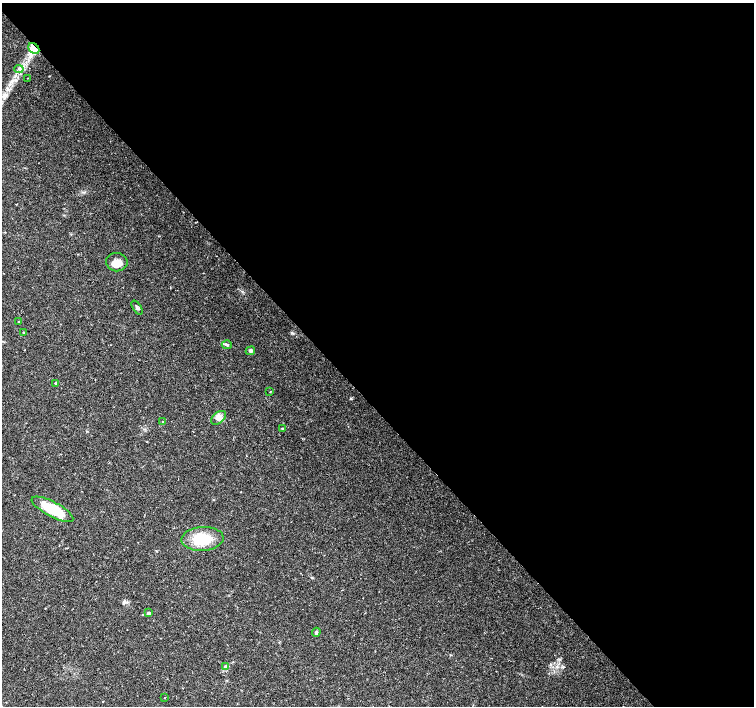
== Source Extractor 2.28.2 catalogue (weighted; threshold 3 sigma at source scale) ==
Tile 8 of 4 x 4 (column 4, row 2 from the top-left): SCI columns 4516-6018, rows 3027-4433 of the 6018 x 5986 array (HDU 1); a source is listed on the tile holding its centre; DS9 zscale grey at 2 x 2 block average (1 PNG px = mean of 2 x 2 image px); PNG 756 x 708 px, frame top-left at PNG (2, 3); each listed source drawn as its Kron ellipse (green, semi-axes under 4 px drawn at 4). Shown black and unused: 57% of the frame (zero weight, under 2 of 3 exposures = <1% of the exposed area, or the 3 px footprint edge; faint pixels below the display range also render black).
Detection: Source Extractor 2.28.2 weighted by HDU 2 'WHT'; one run over the whole footprint, this tile lists its part. Background 0.0339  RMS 0.0039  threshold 0.0178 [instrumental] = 3 sigma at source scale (4.5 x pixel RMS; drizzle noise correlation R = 1.50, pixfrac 1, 0.0396/0.0396 arcsec/px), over >= 5 px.
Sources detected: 22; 2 inside a brighter listed object's ellipse — not listed separately; the other 20 listed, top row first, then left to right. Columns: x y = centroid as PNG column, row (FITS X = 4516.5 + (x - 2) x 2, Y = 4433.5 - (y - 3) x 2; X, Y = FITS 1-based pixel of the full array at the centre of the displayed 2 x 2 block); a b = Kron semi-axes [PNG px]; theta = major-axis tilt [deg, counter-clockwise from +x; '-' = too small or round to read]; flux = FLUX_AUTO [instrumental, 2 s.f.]
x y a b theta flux
34 49 6 4 -43 24
19 69 5 2 - 1.3
28 78 2 2 - 0.37
117 262 10 9 - 8
137 308 8 3 -56 1.6
18 322 3 2 - 0.4
24 332 2 2 - 0.52
227 345 5 4 - 1.8
250 351 5 4 - 1.8
56 383 4 3 - 1.5
270 392 2 2 - 0.62
219 418 8 5 40 4.3
163 422 3 2 - 0.6
282 428 3 3 - 0.78
52 509 23 7 -28 35
203 539 21 12 3 28
149 613 4 3 - 1.6
316 632 4 4 - 1.4
226 667 4 2 - 1.2
164 698 2 2 - 1.5
Overlapping masked pixels (flux is a lower limit): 1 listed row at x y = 34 49
Diffuse or blended objects may show on this block-average render without a row.